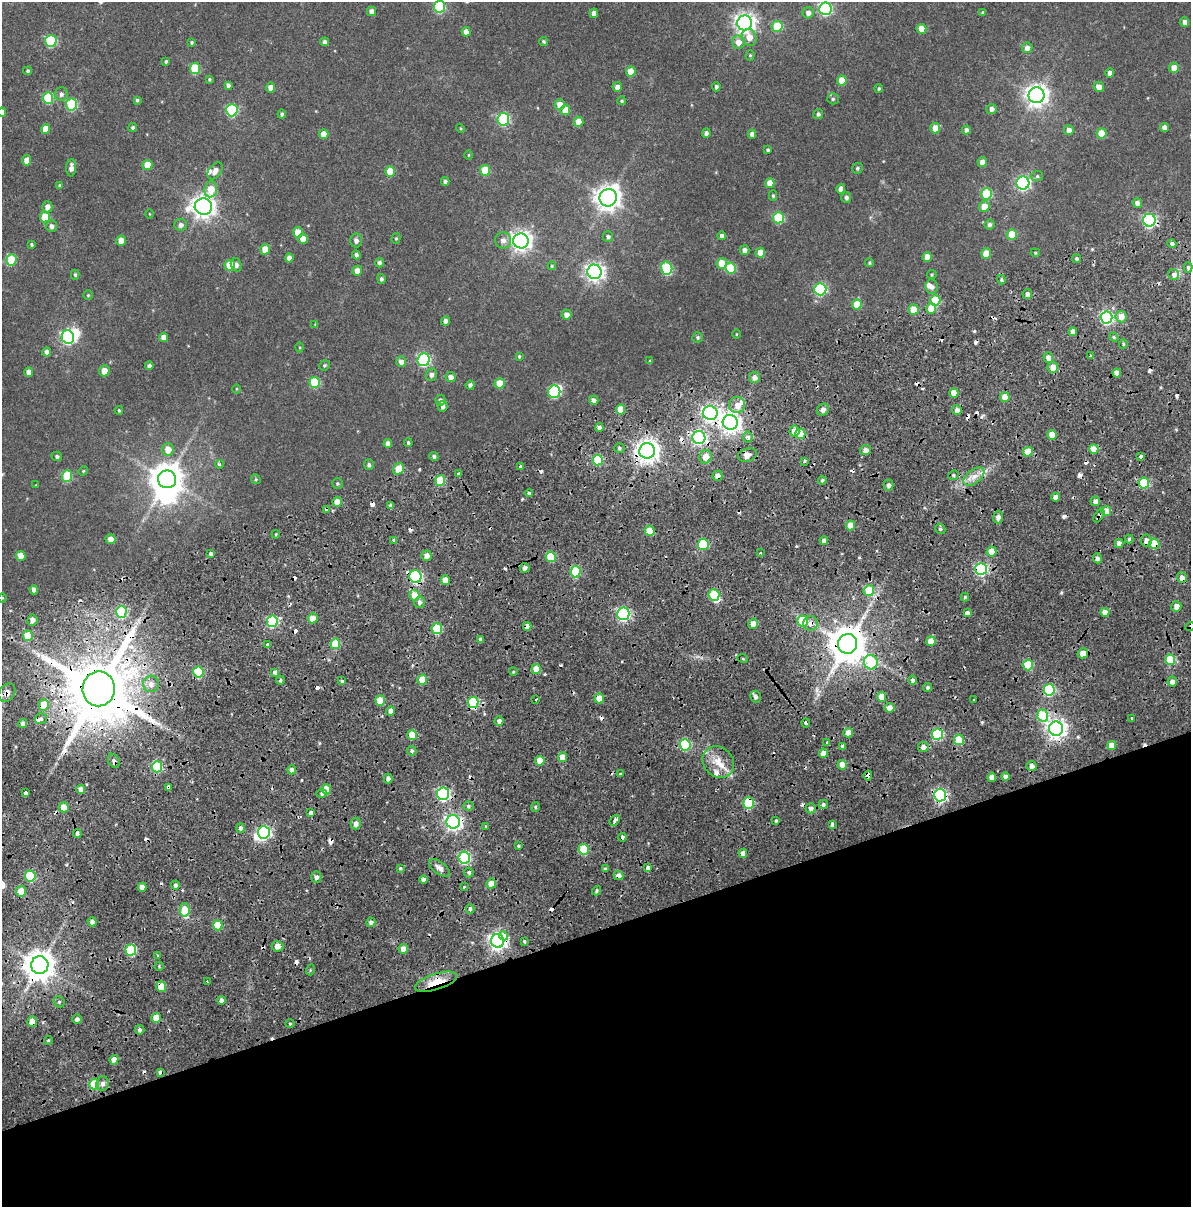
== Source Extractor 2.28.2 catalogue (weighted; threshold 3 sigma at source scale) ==
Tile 10 of 4 x 3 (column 2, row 3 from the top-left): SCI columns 1413-2601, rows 159-1363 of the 5183 x 3931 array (HDU 1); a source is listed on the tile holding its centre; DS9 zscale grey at full resolution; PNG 1193 x 1209 px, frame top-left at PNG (2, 2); each listed source drawn as its Kron ellipse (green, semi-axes under 4 px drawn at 4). Shown black and unused: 23% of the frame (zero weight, under 2 of 4 exposures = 9% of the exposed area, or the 3 px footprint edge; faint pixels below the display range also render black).
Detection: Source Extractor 2.28.2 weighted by HDU 2 'WHT'; one run over the whole footprint, this tile lists its part. Background 0.0396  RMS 0.0085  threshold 0.0384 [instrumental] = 3 sigma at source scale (4.5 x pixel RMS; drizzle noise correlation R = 1.50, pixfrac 1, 0.0396/0.0396 arcsec/px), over >= 5 px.
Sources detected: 469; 5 inside a brighter object's white glare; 43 cosmic-ray / hot-pixel residue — neither listed nor drawn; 4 inside a brighter listed object's ellipse — not listed separately; the other 417 listed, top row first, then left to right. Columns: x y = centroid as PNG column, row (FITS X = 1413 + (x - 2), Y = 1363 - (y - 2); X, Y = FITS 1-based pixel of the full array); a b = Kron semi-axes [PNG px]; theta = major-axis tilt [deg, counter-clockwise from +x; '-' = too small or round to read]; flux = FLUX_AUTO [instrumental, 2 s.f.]
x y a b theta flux
439 7 6 5 - 55
825 9 6 6 - 91
372 11 5 4 - 4.4
594 13 4 4 - 4.3
808 13 5 5 - 3.2
983 13 4 3 - 1.2
1184 22 5 5 - 3.1
745 23 7 7 - 360
777 26 5 5 - 32
921 29 5 5 - 9.5
466 32 4 4 - 5.1
749 37 9 7 -65 6.4
51 41 6 5 - 51
543 41 5 4 - 1.1
191 42 4 4 - 0.96
325 42 4 4 - 2.2
738 42 7 6 - 6.1
1027 48 5 5 - 3.8
750 55 5 4 - 0.79
166 61 4 3 - 0.85
1174 68 5 5 - 7.6
195 69 5 5 - 35
28 71 4 4 - 1.1
631 72 5 5 - 13
1110 73 4 4 - 3.5
209 79 4 3 - 0.96
842 81 5 5 - 12
228 85 4 4 - 1.7
271 87 5 4 - 4.9
617 87 5 4 - 3.8
716 87 4 4 - 1.6
1099 87 5 5 - 4.5
879 88 4 4 - 1
61 94 7 6 - 2.4
1036 95 8 8 - 510
48 98 6 5 - 37
833 99 6 5 - 1.3
137 100 4 4 - 1.1
622 101 4 4 - 1.1
71 105 6 5 - 55
560 105 5 5 - 7.7
991 109 5 5 - 2.8
232 110 6 5 - 62
565 110 5 5 - 12
2 112 4 4 - 3.6
282 114 4 3 - 1.4
818 114 5 4 - 1.7
503 119 6 6 - 74
579 122 5 5 - 11
133 128 4 4 - 1.3
460 128 5 4 - 0.66
935 128 5 5 - 7.9
1164 128 4 4 - 4.1
45 129 5 4 - 9.1
966 130 4 4 - 2.7
1069 130 5 5 - 4.1
706 133 5 4 - 2.2
1101 133 5 5 - 14
324 134 5 4 - 7.8
752 134 4 4 - 3
768 150 4 4 - 1.1
468 155 5 3 - 0.62
27 160 5 4 - 6.2
982 162 5 4 - 4.3
147 165 5 5 - 13
71 168 8 5 87 3.7
857 168 5 5 - 1.3
485 170 5 5 - 22
215 171 9 6 53 4.5
390 171 5 5 - 15
1037 176 6 5 - 1.2
445 181 4 4 - 2.4
770 183 5 4 - 7
1023 183 6 6 - 140
60 185 3 3 - 0.87
211 189 8 6 84 14
841 189 5 4 - 3.9
987 194 5 5 - 38
773 196 5 4 - 1.1
608 198 9 8 - 680
846 198 5 5 - 2
1137 203 5 5 - 3.6
47 207 5 5 - 4.1
203 207 9 8 - 560
984 207 5 5 - 10
149 214 4 3 - 0.45
45 217 5 5 - 15
778 218 5 5 - 42
1149 220 6 6 - 130
181 225 6 6 - 2.6
989 225 5 5 - 1.9
52 226 6 5 - 2.6
298 232 5 5 - 9.9
1012 234 5 5 - 17
722 236 4 4 - 2.8
608 237 5 5 - 1.6
396 238 5 4 - 0.98
303 239 5 5 - 8
356 240 7 6 - 2.3
503 240 8 8 - 3.8
121 241 5 4 - 7
521 241 7 7 - 390
31 244 4 3 - 1.1
1172 244 4 4 - 2
265 249 5 4 - 7.2
744 250 5 4 - 2.9
760 253 5 5 - 8.9
986 253 5 5 - 9.3
1035 253 5 4 - 0.81
356 255 4 4 - 1.8
927 257 5 4 - 7.8
289 258 4 4 - 3.5
1077 259 4 4 - 1.5
11 260 6 5 - 22
379 263 5 4 - 1.8
722 263 5 5 - 14
869 263 4 4 - 0.82
230 265 5 5 - 19
236 265 7 5 -69 2.5
552 266 4 4 - 0.75
1188 267 5 4 - 1.5
667 268 6 5 - 44
731 268 5 5 - 28
357 271 5 4 - 5.1
594 272 7 7 - 310
75 275 5 4 - 1.1
932 275 5 4 - 0.92
1173 275 6 5 - 6.5
381 279 5 4 - 1.6
1001 280 5 4 - 1.3
931 286 7 6 - 3.2
820 289 6 6 - 76
1027 294 5 5 - 3.2
88 295 5 5 - 0.81
935 300 5 5 - 26
857 304 5 5 - 17
931 308 5 5 - 16
913 309 5 5 - 11
566 315 5 5 - 4
1121 317 6 5 - 7.1
1106 318 6 6 - 130
446 321 4 4 - 3.2
315 324 4 3 - 0.49
1073 332 4 4 - 4.7
736 334 4 3 - 0.52
68 337 7 6 - 140
164 337 4 4 - 5.2
698 337 5 5 - 1.2
1114 337 4 4 - 1
1123 344 4 4 - 1
300 347 5 3 - 0.64
47 352 4 4 - 3.3
519 356 4 3 - 1
1090 356 3 2 - 0.77
1048 358 5 5 - 4.9
424 360 6 6 - 95
650 361 3 3 - 0.79
401 362 5 5 - 4.4
325 365 5 5 - 1.1
149 366 4 4 - 2.6
1053 367 5 5 - 7.8
104 371 5 5 - 5.8
29 372 5 4 - 4.4
1117 373 4 4 - 6
431 375 6 5 - 2.7
451 377 5 5 - 3.7
754 377 5 5 - 3.5
315 382 5 5 - 34
499 383 5 5 - 14
470 385 4 4 - 2
236 389 5 3 - 0.56
554 392 6 6 - 61
954 393 5 4 - 10
1005 397 5 4 - 12
440 400 5 5 - 2.1
594 400 5 4 - 2.8
737 405 8 8 - 7
443 406 5 4 - 2.5
620 409 5 4 - 11
119 410 4 3 - 0.94
823 410 6 5 - 3.2
957 410 5 4 - 4.3
710 413 7 7 - 230
730 422 7 7 - 400
599 427 4 4 - 2
794 431 5 5 - 7.4
800 434 5 5 - 15
1052 435 5 4 - 10
748 437 5 5 - 3.3
699 438 6 6 - 150
388 443 4 4 - 3.6
408 443 4 4 - 1.1
619 448 5 4 - 1.3
168 449 6 5 - 8.4
1094 449 5 4 - 11
865 450 5 5 - 4.3
647 451 7 7 - 610
1028 452 5 4 - 14
747 455 10 6 17 6.6
57 456 5 4 - 1.4
434 456 4 4 - 1.8
1140 456 3 3 - 2.6
705 457 7 6 - 7.2
598 460 5 5 - 39
805 461 3 3 - 6.3
219 464 4 3 - 1.9
369 465 5 5 - 1.6
521 466 3 3 - 3.7
399 469 6 5 - 13
83 471 5 4 - 0.66
458 473 3 3 - 2.5
953 475 5 4 - 1.3
67 476 5 5 - 33
717 476 5 5 - 4.9
974 477 12 7 37 5.8
167 479 9 8 - 1300
256 479 5 4 - 0.85
822 480 4 4 - 1.4
440 481 5 5 - 25
337 483 5 5 - 1.1
1144 483 5 5 - 42
36 485 3 3 - 0.58
889 485 5 5 - 2
529 493 4 4 - 1.1
1056 497 4 4 - 5.3
1095 501 5 4 - 3.5
337 502 5 4 - 6.5
391 506 4 4 - 3.7
327 509 4 4 - 9.9
1106 511 5 4 - 7.5
1099 516 8 4 57 1.5
998 517 6 5 - 3.6
850 525 5 4 - 12
940 529 5 4 - 1.2
649 531 5 5 - 15
276 534 4 3 - 0.76
111 539 5 4 - 4.4
1129 539 4 4 - 1.2
394 540 4 3 - 1.6
824 541 4 4 - 3
1146 541 6 5 - 4
1119 543 4 4 - 4
703 544 5 5 - 41
1154 544 5 5 - 21
991 551 5 5 - 12
761 553 3 3 - 0.86
211 554 4 4 - 2.8
21 556 5 5 - 9
426 556 5 5 - 4.6
551 557 5 5 - 26
1097 558 5 4 - 2.4
525 568 5 4 - 3.1
981 569 6 6 - 94
576 572 5 5 - 40
415 577 6 6 - 95
1182 577 5 5 - 4.2
445 580 5 4 - 7.7
34 590 4 4 - 3.2
869 591 5 5 - 25
414 595 5 5 - 14
714 595 6 5 - 39
965 597 4 4 - 1.1
2 598 5 3 - 0.52
419 602 6 5 - 2.4
1176 606 5 5 - 4.9
121 612 6 5 - 54
1105 612 4 4 - 6.1
967 613 4 4 - 8.3
623 614 6 6 - 120
313 618 5 5 - 11
32 620 5 5 - 3.2
272 621 6 5 - 59
803 621 5 5 - 31
810 623 7 7 - 5.5
753 624 5 4 - 5.7
527 626 4 4 - 4.4
1190 627 5 3 - 0.72
437 629 5 5 - 36
28 636 5 5 - 19
481 640 3 3 - 2
931 641 5 4 - 10
335 644 5 5 - 24
848 644 10 9 - 2000
267 645 3 3 - 3.8
1083 653 5 5 - 7.8
743 659 5 3 - 0.73
1170 660 5 5 - 31
871 662 7 7 - 34
1028 665 5 5 - 32
536 669 5 4 - 10
198 672 5 5 - 45
275 672 4 4 - 8.4
513 672 4 3 - 0.69
280 680 4 3 - 1.2
422 680 5 5 - 16
913 680 5 4 - 1.8
342 681 3 3 - 1.2
1172 681 5 4 - 3.9
151 684 8 8 - 4.8
928 687 4 4 - 1.6
99 689 17 16 - 7700
1049 690 6 5 - 68
7 693 10 7 55 4.1
755 697 6 5 - 3.1
882 697 5 4 - 11
599 698 5 4 - 9.9
536 699 3 3 - 3.5
380 700 5 5 - 16
974 700 3 3 - 1.9
473 703 5 5 - 51
44 705 6 5 - 18
889 708 5 5 - 5.5
391 711 4 4 - 3.9
1043 716 6 5 - 38
1132 718 3 3 - 1.8
41 719 6 5 - 2.8
499 721 4 4 - 2.8
806 723 4 3 - 22
23 724 4 4 - 3.6
1056 729 7 7 - 380
848 733 4 4 - 7.3
937 734 5 5 - 61
412 735 5 4 - 13
959 740 5 5 - 25
827 743 3 3 - 1.5
685 745 5 5 - 55
1112 745 4 4 - 10
843 746 4 3 - 2
923 747 5 5 - 3.9
412 751 5 4 - 1.6
823 753 4 4 - 5.4
562 757 5 4 - 10
114 761 7 5 -62 2.2
540 761 5 4 - 8.8
718 762 17 14 -44 13
842 765 5 4 - 11
1031 766 5 5 - 3.4
157 767 5 5 - 50
292 770 4 4 - 2.6
620 774 3 3 - 1.6
868 775 5 4 - 5.5
992 777 4 4 - 6.6
1005 777 4 4 - 3.9
388 779 5 4 - 2.8
169 787 4 3 - 6.4
81 789 4 4 - 4.7
326 789 5 4 - 10
25 793 4 3 - 4.2
322 793 5 4 - 1.7
443 794 6 6 - 110
940 795 6 6 - 120
748 803 6 5 - 46
823 804 4 4 - 1.6
468 806 5 4 - 1.5
64 807 5 5 - 9
535 807 5 4 - 1
811 808 5 5 - 2.7
311 813 3 3 - 48
615 820 6 3 51 9.5
776 821 4 4 - 0.92
453 822 7 6 - 240
356 823 6 5 - 3.3
832 824 4 3 - 11
485 826 3 3 - 1.5
240 828 5 4 - 2.4
264 832 6 6 - 120
77 834 4 3 - 6.9
622 837 4 3 - 5.9
518 846 4 3 - 0.9
584 849 5 5 - 34
743 853 4 4 - 5.1
464 857 6 5 - 85
400 868 4 4 - 0.93
439 868 12 6 -36 4.3
648 868 3 3 - 32
605 869 4 4 - 1.2
469 872 5 4 - 1.6
30 876 5 5 - 44
618 876 5 4 - 4.4
316 877 5 5 - 3
423 880 4 4 - 3.2
491 884 5 4 - 9.7
175 885 4 4 - 2
142 887 4 4 - 5.5
464 887 3 3 - 0.66
21 891 5 5 - 10
596 891 5 4 - 1.3
470 909 4 4 - 2.7
185 910 6 5 - 18
92 922 4 4 - 2.9
371 922 5 4 - 2.2
218 925 5 5 - 21
504 936 5 4 - 12
497 941 7 6 - 320
524 941 3 3 - 1.1
277 946 6 5 - 5
403 949 5 4 - 5.9
131 950 5 5 - 53
158 956 4 3 - 1
40 965 9 8 - 1300
159 966 4 4 - 0.93
310 970 5 3 - 0.83
207 981 3 2 - 0.78
436 982 22 8 18 20
161 987 5 5 - 17
221 1000 4 4 - 2.8
59 1002 6 5 - 1.4
156 1018 5 4 - 13
77 1019 5 4 - 2.6
32 1022 5 4 - 7.7
290 1023 5 3 - 0.76
140 1030 5 4 - 1.8
48 1040 4 4 - 0.87
114 1060 4 4 - 8.2
160 1072 4 3 - 6.7
94 1084 5 5 - 26
103 1084 7 6 - 3
Overlapping masked pixels (flux is a lower limit): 44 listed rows (the first 20) at x y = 1149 220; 710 413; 699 438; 647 451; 747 455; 717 476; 327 509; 1099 516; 649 531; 703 544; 1154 544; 981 569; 415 577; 1182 577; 414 595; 810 623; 527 626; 1190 627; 28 636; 848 644
Isophote crosses this tile's border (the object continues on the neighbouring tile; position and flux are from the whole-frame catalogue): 3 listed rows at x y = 439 7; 2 112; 1190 627